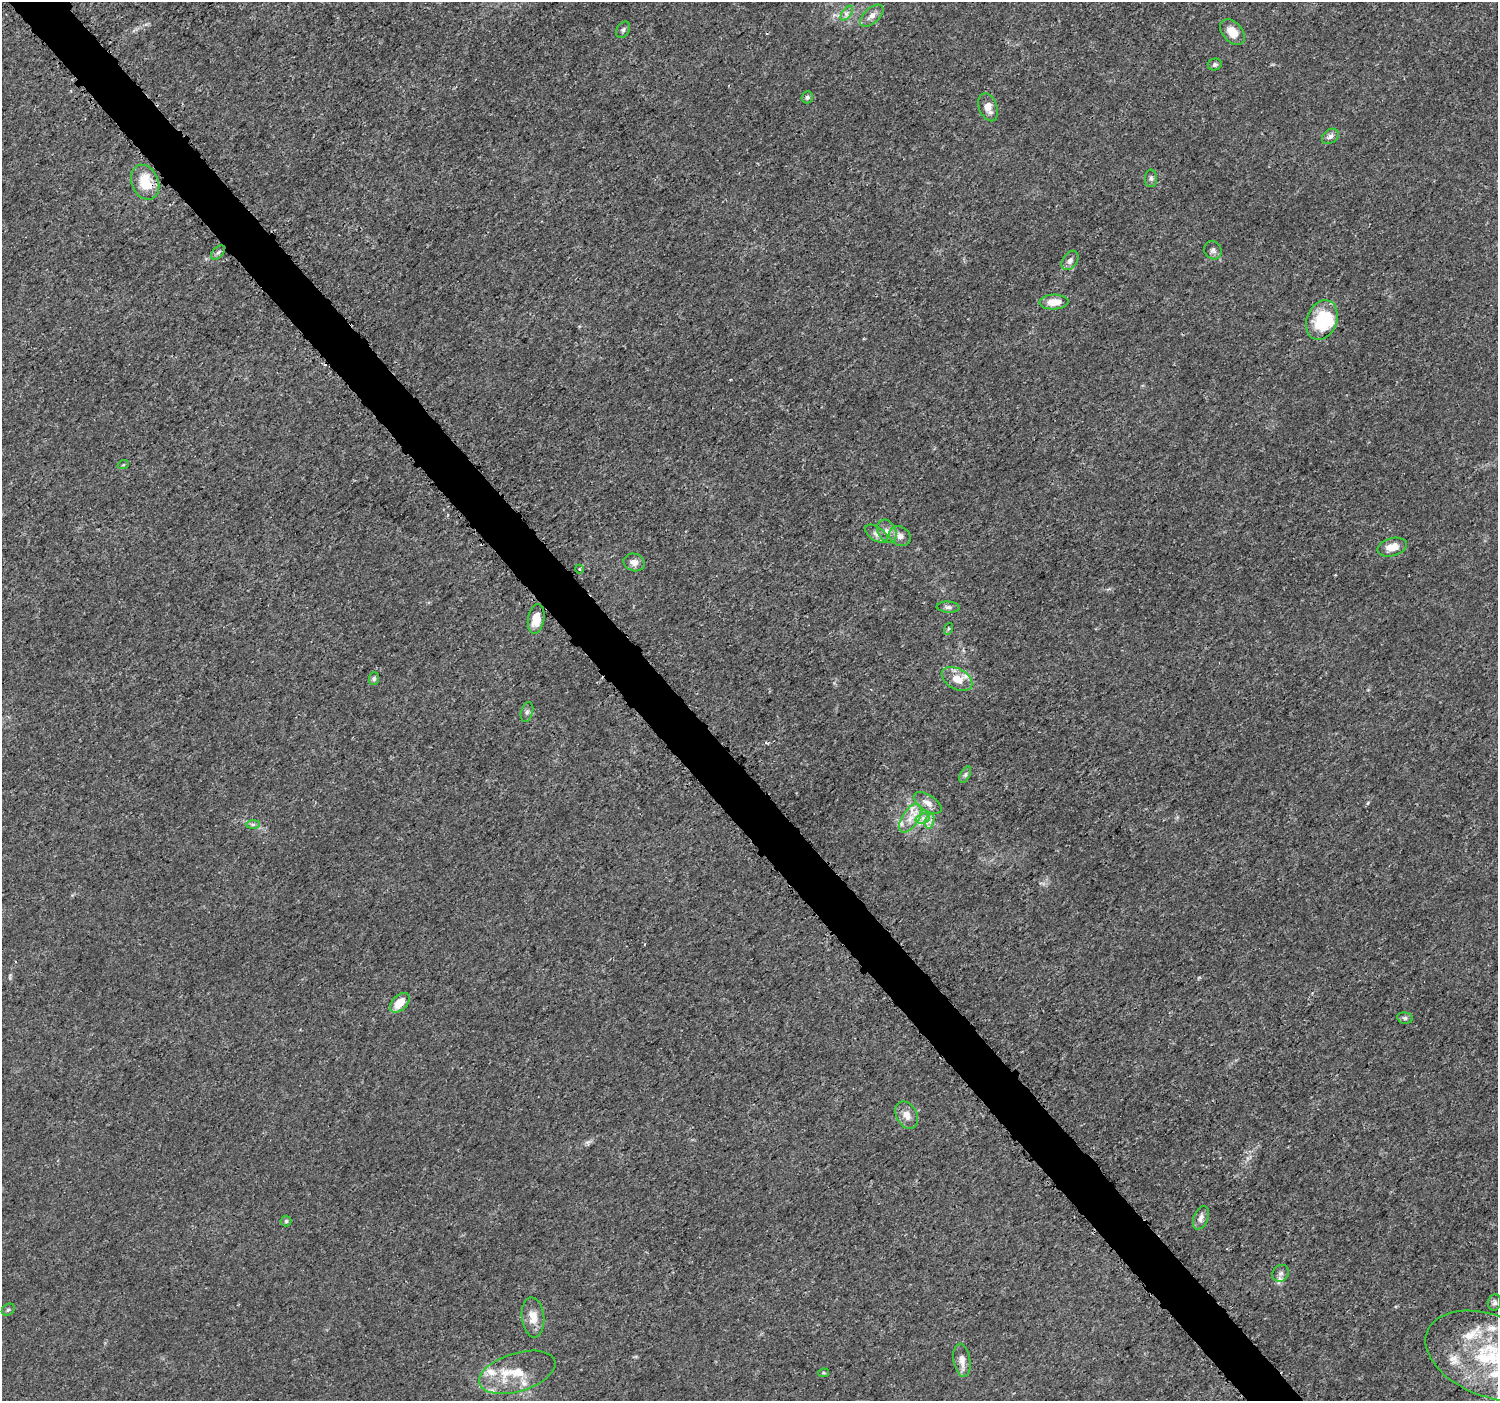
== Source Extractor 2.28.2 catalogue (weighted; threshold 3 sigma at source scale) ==
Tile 11 of 4 x 4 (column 3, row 3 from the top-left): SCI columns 3017-4512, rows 1566-2964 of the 6037 x 5992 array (HDU 1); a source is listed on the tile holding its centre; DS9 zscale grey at full resolution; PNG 1500 x 1403 px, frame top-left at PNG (2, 2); each listed source drawn as its Kron ellipse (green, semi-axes under 4 px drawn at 4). Shown black and unused: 4% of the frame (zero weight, under 3 of 5 exposures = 2% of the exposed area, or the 3 px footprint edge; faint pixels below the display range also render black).
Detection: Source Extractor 2.28.2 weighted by HDU 2 'WHT'; one run over the whole footprint, this tile lists its part. Background 0.00147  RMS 7.1e-04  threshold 0.00317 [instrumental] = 3 sigma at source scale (4.5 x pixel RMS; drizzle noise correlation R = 1.50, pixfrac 1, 0.0396/0.0396 arcsec/px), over >= 5 px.
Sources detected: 59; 1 inside a brighter object's white glare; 1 cosmic-ray / hot-pixel residue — neither listed nor drawn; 10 inside a brighter listed object's ellipse — not listed separately; the other 47 listed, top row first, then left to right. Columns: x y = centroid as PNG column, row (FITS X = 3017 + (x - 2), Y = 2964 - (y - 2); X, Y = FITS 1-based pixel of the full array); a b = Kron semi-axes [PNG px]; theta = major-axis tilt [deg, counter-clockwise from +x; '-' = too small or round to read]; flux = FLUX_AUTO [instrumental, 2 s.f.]
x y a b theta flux
847 13 8 4 53 0.23
872 16 14 7 42 0.48
623 30 9 6 61 0.18
1232 32 15 9 -47 0.89
1215 64 7 6 - 0.14
807 97 6 5 - 0.18
988 107 14 9 -71 0.67
1330 136 9 6 38 0.27
1151 178 9 6 -90 0.2
145 182 18 13 -66 2.1
1213 250 9 8 - 0.25
218 252 8 5 44 0.18
1070 260 10 7 57 0.33
1054 302 15 7 2 0.99
1322 320 20 15 68 3.5
123 465 5 3 - 0.074
887 531 12 8 -62 0.48
876 534 13 7 -32 0.36
900 536 11 9 -31 0.5
1392 547 15 9 15 0.93
634 562 11 8 -16 0.46
579 569 4 3 - 0.071
948 607 11 5 -3 0.23
536 619 15 8 81 1.1
948 629 6 4 71 0.086
374 679 6 5 - 0.13
957 679 16 10 -30 1
527 712 10 6 75 0.19
965 775 9 5 63 0.18
928 803 16 8 -33 0.54
910 818 16 8 57 0.85
923 818 7 4 18 0.25
930 821 7 4 71 0.22
253 824 7 4 1 0.15
400 1003 12 7 45 1.1
1405 1018 8 5 -10 0.16
907 1115 15 10 -62 0.63
1201 1218 12 7 69 0.34
286 1221 5 5 - 0.097
1281 1273 9 8 - 0.29
1494 1303 8 6 74 0.19
8 1310 7 5 37 0.15
533 1317 20 11 -84 0.91
1490 1356 68 40 -21 9.8
962 1360 17 8 -81 0.58
517 1372 39 19 17 2.3
823 1373 5 4 - 0.085
Overlapping masked pixels (flux is a lower limit): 1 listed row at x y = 145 182
Isophote crosses this tile's border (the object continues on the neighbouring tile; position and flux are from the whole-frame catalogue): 1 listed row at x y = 1490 1356